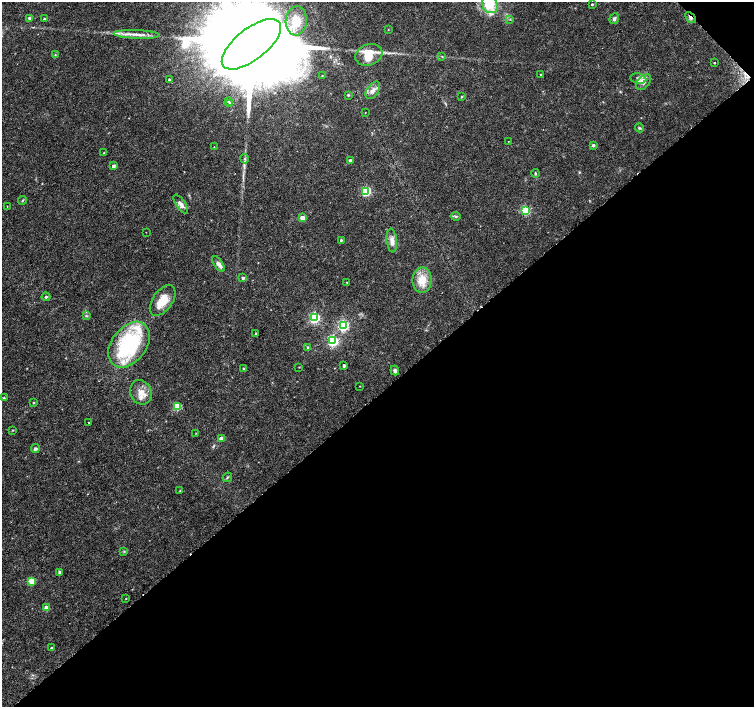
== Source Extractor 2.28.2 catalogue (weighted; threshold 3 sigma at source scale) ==
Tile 12 of 4 x 4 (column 4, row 3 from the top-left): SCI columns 4524-6027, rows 1624-3032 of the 6027 x 6001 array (HDU 1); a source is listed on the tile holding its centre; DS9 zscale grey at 2 x 2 block average (1 PNG px = mean of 2 x 2 image px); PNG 756 x 709 px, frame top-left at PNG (2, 2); each listed source drawn as its Kron ellipse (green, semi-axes under 4 px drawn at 4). Shown black and unused: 45% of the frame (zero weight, under 3 of 6 exposures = <1% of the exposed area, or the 3 px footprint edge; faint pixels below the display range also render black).
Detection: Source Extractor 2.28.2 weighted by HDU 2 'WHT'; one run over the whole footprint, this tile lists its part. Background 0.0188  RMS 0.0016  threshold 0.00671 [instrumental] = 3 sigma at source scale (4.09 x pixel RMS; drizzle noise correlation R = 1.36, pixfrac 0.8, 0.0396/0.0396 arcsec/px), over >= 5 px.
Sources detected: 83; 3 inside a brighter listed object's ellipse — not listed separately; the other 80 listed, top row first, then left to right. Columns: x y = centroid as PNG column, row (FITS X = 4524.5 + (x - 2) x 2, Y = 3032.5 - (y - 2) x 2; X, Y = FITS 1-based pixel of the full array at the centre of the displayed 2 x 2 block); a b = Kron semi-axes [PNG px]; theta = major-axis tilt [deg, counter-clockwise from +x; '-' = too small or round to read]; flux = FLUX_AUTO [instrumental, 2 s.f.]
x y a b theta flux
592 4 2 2 - 0.41
490 5 9 7 -59 9.1
29 18 2 2 - 0.73
690 18 6 3 -50 0.89
44 19 2 2 - 0.54
510 19 3 3 - 0.25
614 19 5 4 - 0.91
296 21 14 10 85 8.8
388 30 2 2 - 0.19
136 34 23 3 -3 3.3
251 44 35 15 38 19000
55 55 3 2 - 0.25
369 55 14 10 18 10
442 56 3 3 - 0.24
715 63 2 2 - 0.39
322 75 2 2 - 0.21
541 75 2 2 - 0.54
638 78 8 5 -9 1.5
169 79 3 2 - 0.49
644 82 9 6 47 1.8
373 90 10 5 56 1.9
348 95 2 2 - 0.46
462 97 3 2 - 0.31
228 101 2 2 - 0.51
230 103 3 2 - 0.33
365 113 2 2 - 0.16
639 128 4 3 - 0.45
508 141 2 2 - 0.13
593 145 4 4 - 0.57
214 147 2 2 - 0.16
104 153 2 2 - 0.2
245 159 5 2 - 0.39
350 161 3 2 - 1.6
113 166 3 2 - 1.2
535 173 4 2 - 0.39
366 191 3 3 - 27
23 200 4 3 - 0.33
181 204 11 4 -56 1.7
7 206 2 2 - 0.15
525 210 3 3 - 26
456 216 5 3 - 0.54
302 218 3 3 - 5
146 232 2 2 - 0.14
341 240 3 2 - 0.44
392 240 12 5 -84 2.2
219 264 9 4 -55 1.8
243 278 3 3 - 0.91
422 280 13 9 -89 6.3
347 282 2 2 - 0.16
46 297 4 3 - 0.45
163 300 17 10 55 6.4
86 316 4 3 - 0.38
314 318 4 4 - 38
343 326 4 4 - 47
256 334 3 3 - 0.4
333 341 4 4 - 46
129 345 25 17 53 40
308 347 3 3 - 0.37
344 366 2 2 - 1
299 367 2 2 - 0.17
243 369 3 2 - 0.47
395 371 5 4 - 0.81
360 386 2 2 - 0.15
141 392 12 10 -66 3.9
4 398 3 3 - 0.38
33 402 3 2 - 0.3
177 406 3 3 - 14
89 422 2 2 - 0.2
12 430 3 2 - 0.26
196 433 2 2 - 0.17
221 438 3 3 - 2.2
35 449 4 3 - 0.87
227 477 5 2 - 0.37
180 491 3 2 - 0.25
124 552 3 2 - 0.28
59 572 3 3 - 0.56
32 581 3 3 - 12
126 598 3 2 - 0.2
47 608 3 3 - 4.9
51 648 2 2 - 0.32
Overlapping masked pixels (flux is a lower limit): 1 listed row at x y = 690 18
Isophote crosses this tile's border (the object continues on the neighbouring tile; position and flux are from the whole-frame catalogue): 2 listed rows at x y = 490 5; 251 44
Diffuse or blended objects may show on this block-average render without a row.